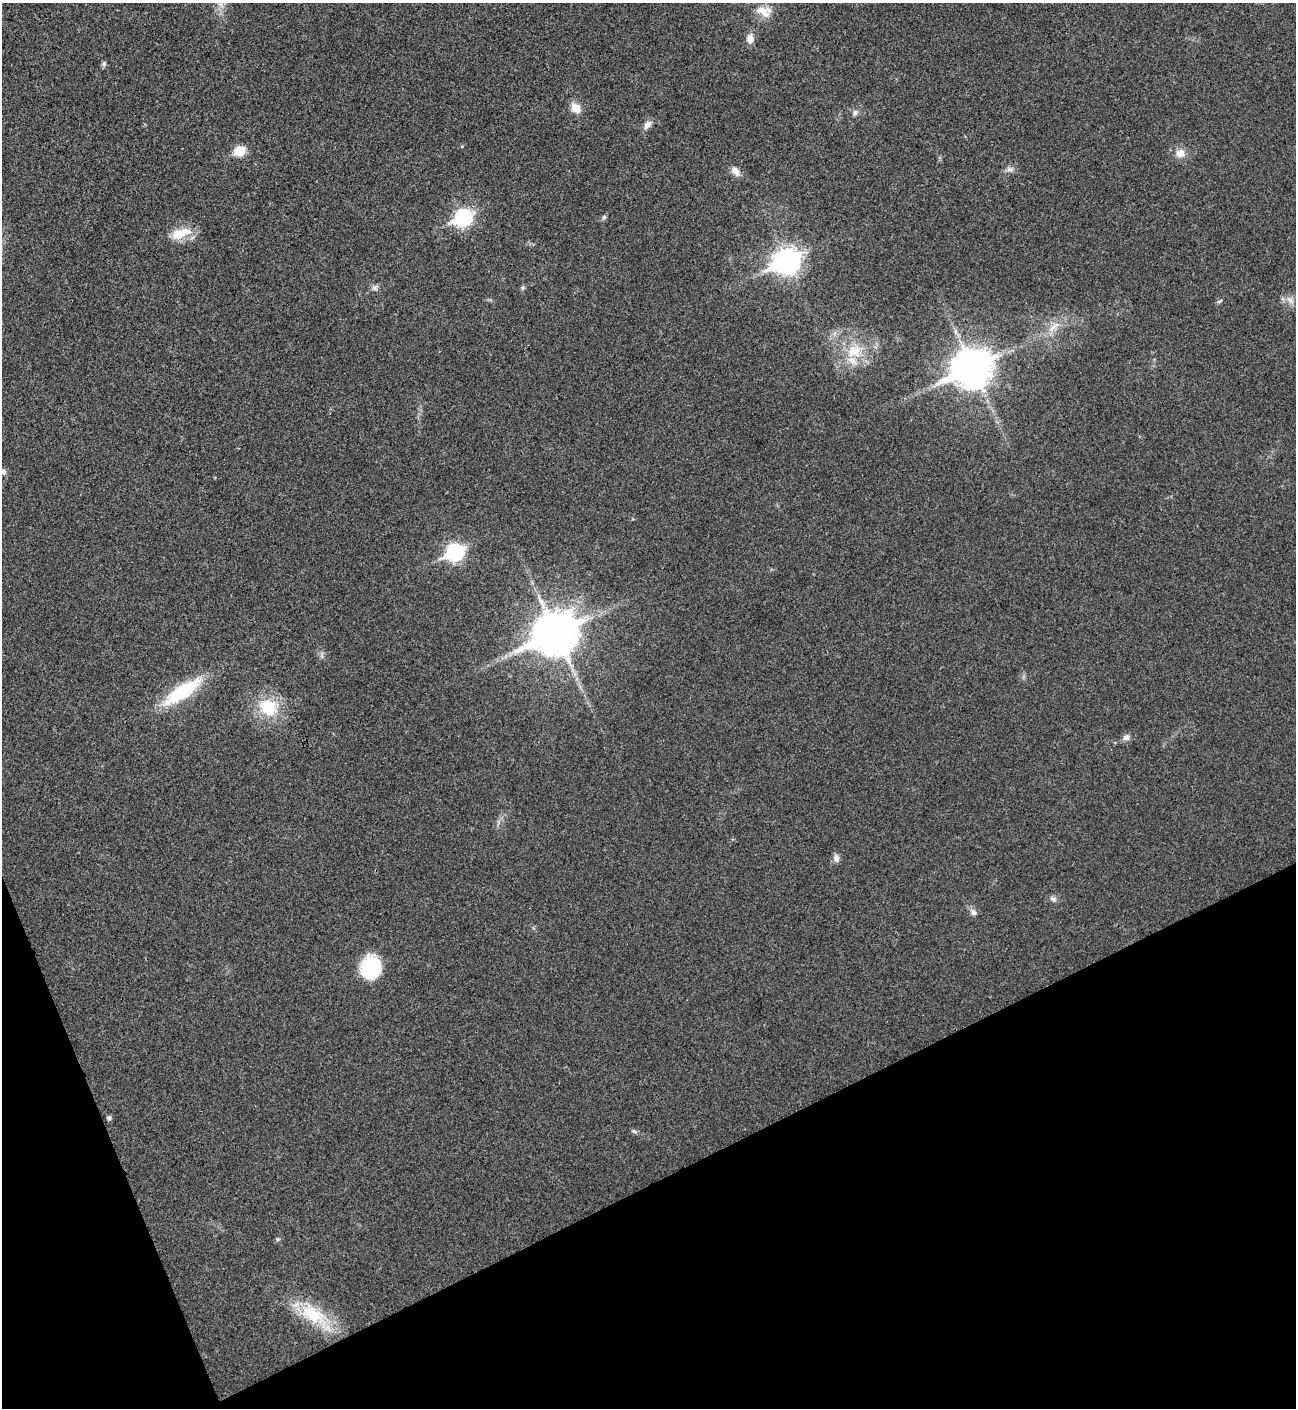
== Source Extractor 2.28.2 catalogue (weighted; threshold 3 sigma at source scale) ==
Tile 14 of 4 x 4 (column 2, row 4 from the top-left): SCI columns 1582-2875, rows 3-1408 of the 5618 x 5630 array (HDU 1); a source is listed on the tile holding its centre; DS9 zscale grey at full resolution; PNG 1298 x 1410 px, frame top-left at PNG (2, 3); no overlay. Shown black and unused: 20% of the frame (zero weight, under 3 of 4 exposures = <1% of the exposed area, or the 3 px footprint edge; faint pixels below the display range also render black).
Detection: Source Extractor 2.28.2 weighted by HDU 2 'WHT'; one run over the whole footprint, this tile lists its part. Background 0.0196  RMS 0.0055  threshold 0.0249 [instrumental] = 3 sigma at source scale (4.5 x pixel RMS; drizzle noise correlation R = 1.50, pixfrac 1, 0.05/0.05 arcsec/px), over >= 5 px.
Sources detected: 37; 1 inside a brighter listed object's ellipse — not listed separately; the other 36 listed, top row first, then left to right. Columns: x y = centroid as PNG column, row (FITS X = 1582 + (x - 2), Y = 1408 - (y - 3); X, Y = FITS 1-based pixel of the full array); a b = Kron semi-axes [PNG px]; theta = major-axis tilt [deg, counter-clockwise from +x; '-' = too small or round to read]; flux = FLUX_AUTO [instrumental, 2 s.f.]
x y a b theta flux
764 11 24 14 -17 8.8
750 39 13 9 83 4.2
104 64 7 6 - 1.3
576 108 14 10 -45 5.8
855 113 7 6 - 1.9
647 125 13 8 47 3.1
240 151 6 6 - 26
1180 153 11 10 - 5.3
1010 169 11 8 11 2.5
735 171 14 8 -52 3.9
463 217 9 7 28 150
604 217 6 5 - 1.2
180 233 28 13 18 12
787 261 11 9 25 480
375 288 10 6 31 2
523 288 7 5 30 0.94
1290 300 13 6 -49 3.2
1219 301 8 4 27 0.95
1054 327 22 8 44 7
854 351 23 17 27 18
972 368 15 12 25 1300
3 472 6 5 - 2
455 552 9 7 24 140
556 634 17 14 27 1600
322 655 11 3 85 1.1
182 691 51 15 34 34
269 708 21 19 -40 26
1126 737 9 7 20 2.6
836 858 10 7 -71 2.7
1053 899 12 6 -23 1.8
973 912 9 7 -54 2.4
371 968 23 20 78 31
109 1118 6 5 - 1.2
634 1131 8 5 -31 1.2
278 1239 6 5 - 0.87
315 1316 53 20 -40 28
Isophote crosses this tile's border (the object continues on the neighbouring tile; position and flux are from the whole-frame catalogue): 1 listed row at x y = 3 472